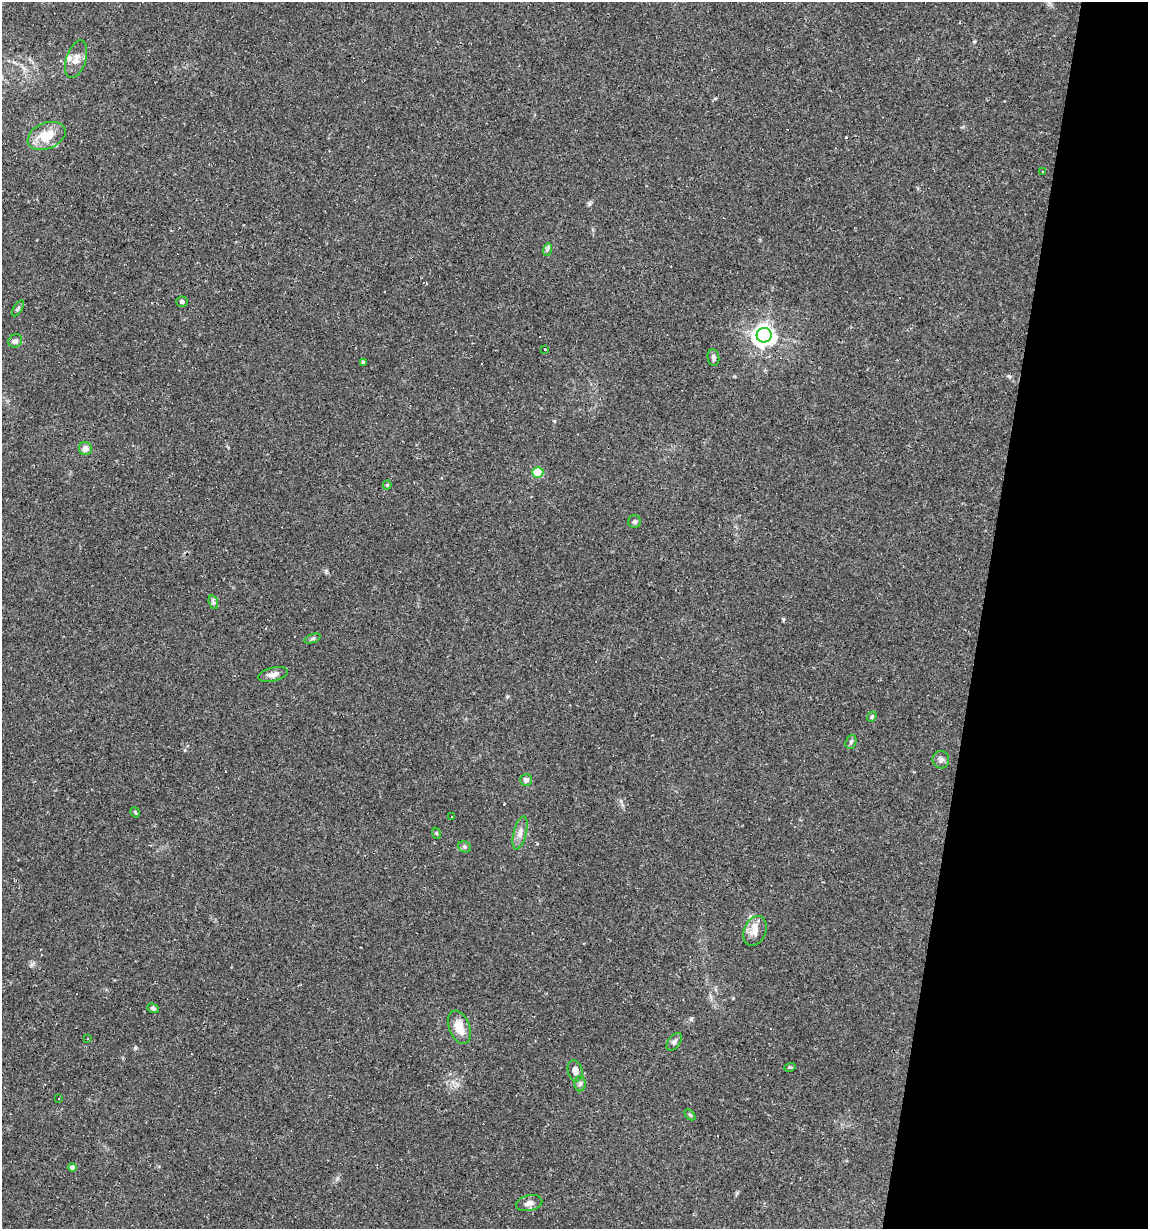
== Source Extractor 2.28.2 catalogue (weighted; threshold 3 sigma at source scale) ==
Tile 8 of 4 x 4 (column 4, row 2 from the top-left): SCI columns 3674-4819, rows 2457-3683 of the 4935 x 4911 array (HDU 1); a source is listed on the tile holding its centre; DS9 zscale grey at full resolution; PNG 1150 x 1231 px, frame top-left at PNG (2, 2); each listed source drawn as its Kron ellipse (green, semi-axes under 4 px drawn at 4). Shown black and unused: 15% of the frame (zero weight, under 2 of 3 exposures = <1% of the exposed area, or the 3 px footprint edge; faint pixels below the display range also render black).
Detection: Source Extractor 2.28.2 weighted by HDU 2 'WHT'; one run over the whole footprint, this tile lists its part. Background 0.0551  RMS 0.0043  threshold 0.0196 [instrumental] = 3 sigma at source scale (4.5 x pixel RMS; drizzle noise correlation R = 1.50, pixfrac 1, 0.05/0.05 arcsec/px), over >= 5 px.
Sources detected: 49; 8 cosmic-ray / hot-pixel residue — neither listed nor drawn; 2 inside a brighter listed object's ellipse — not listed separately; the other 39 listed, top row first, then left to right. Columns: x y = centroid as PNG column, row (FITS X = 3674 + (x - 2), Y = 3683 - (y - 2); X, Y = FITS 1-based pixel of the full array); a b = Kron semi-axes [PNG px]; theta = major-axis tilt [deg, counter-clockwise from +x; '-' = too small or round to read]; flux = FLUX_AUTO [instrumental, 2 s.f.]
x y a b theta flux
76 59 19 10 72 3.6
47 136 20 13 22 11
1043 171 3 2 - 0.78
547 250 6 4 72 0.71
182 302 6 5 - 1
18 308 9 3 56 0.68
764 335 7 7 - 280
15 341 7 6 - 1.6
545 350 3 2 - 0.69
713 358 8 5 -79 1.2
363 362 3 3 - 1.4
85 448 7 6 - 2.5
538 472 5 5 - 24
387 485 4 4 - 0.44
635 522 6 6 - 0.88
213 602 7 4 -72 0.87
313 638 8 3 19 0.72
273 674 15 7 13 2.6
872 717 5 4 - 0.69
851 742 7 5 70 0.84
941 760 9 8 - 1.7
526 780 6 6 - 1.7
135 812 5 3 - 0.42
452 816 3 3 - 0.81
436 833 6 3 -71 0.46
520 833 17 6 75 2.6
464 847 7 5 -21 0.79
755 931 15 11 66 4.2
153 1008 6 4 -21 0.96
459 1027 17 10 -69 6.3
87 1038 2 2 - 0.37
674 1042 10 6 54 1.2
790 1067 6 3 16 0.5
575 1071 11 7 -74 2.9
580 1084 7 6 - 1.1
58 1099 3 3 - 3.3
690 1115 6 4 -45 0.55
72 1167 4 4 - 2
529 1203 13 7 13 2.1
Unlisted compact peaks at least as high as the median listed source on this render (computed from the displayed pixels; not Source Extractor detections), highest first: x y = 783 619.